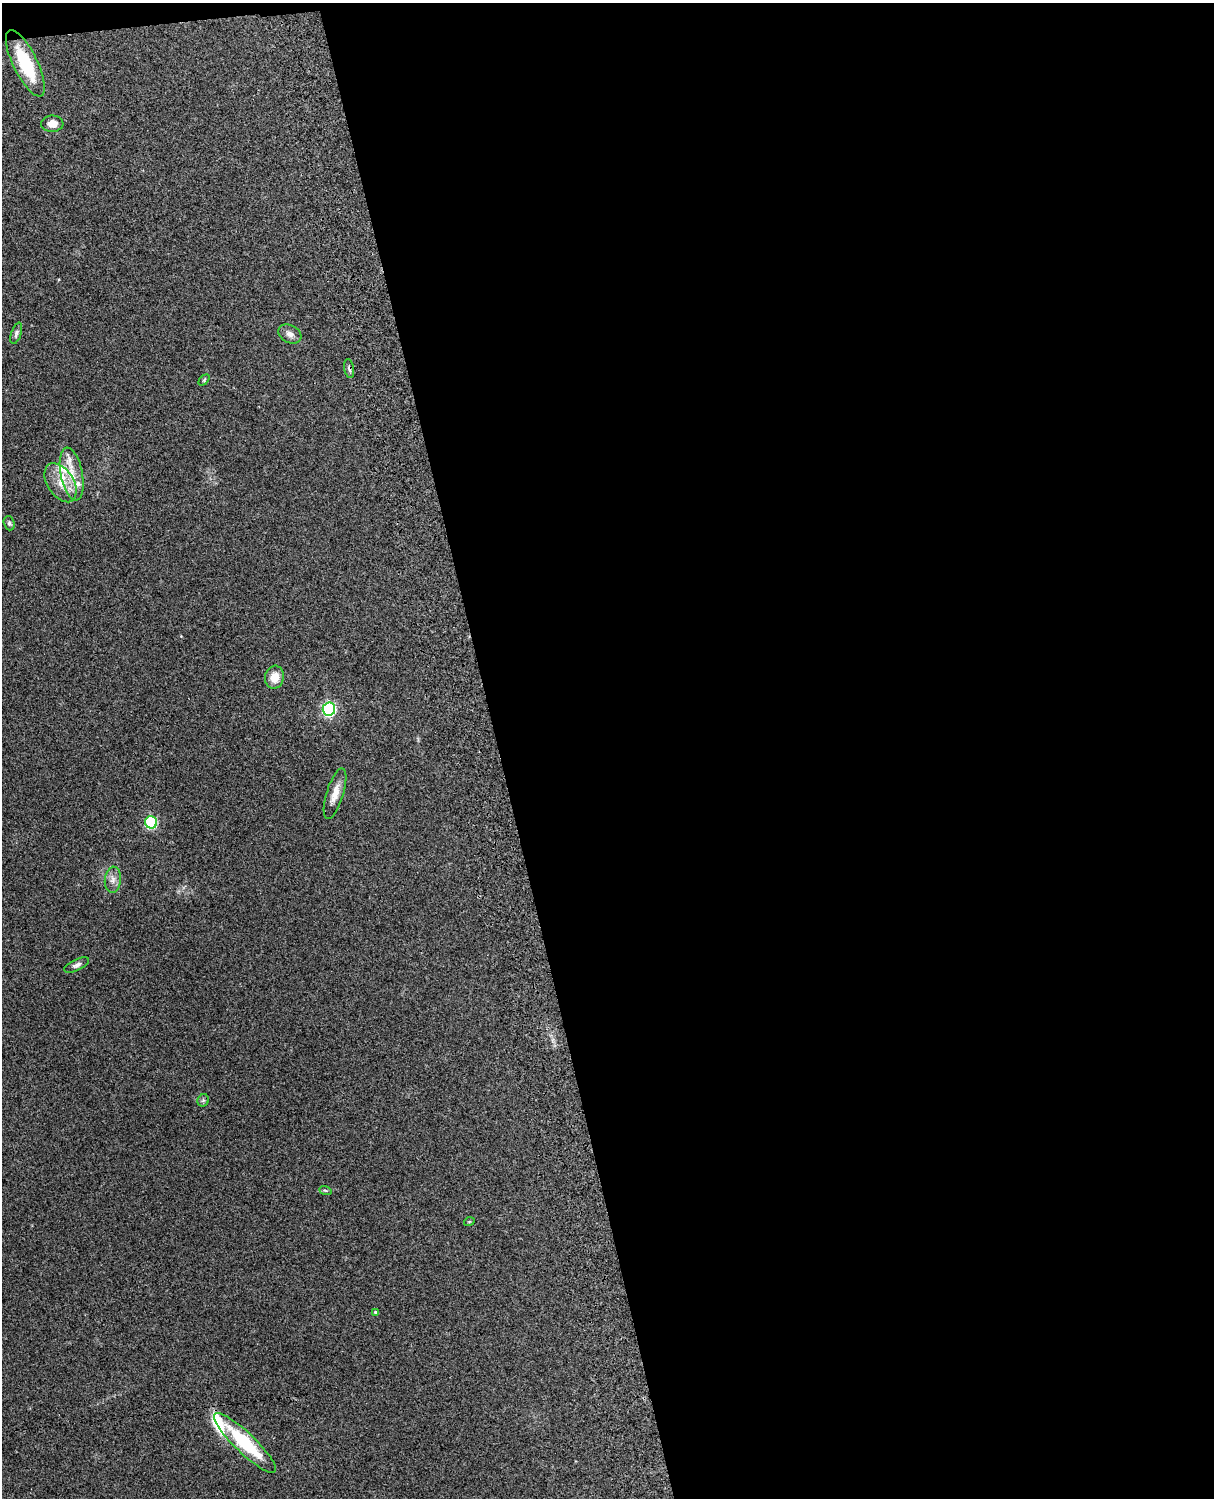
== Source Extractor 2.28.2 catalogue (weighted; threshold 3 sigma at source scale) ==
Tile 4 of 4 x 3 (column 4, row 1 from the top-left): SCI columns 3756-4967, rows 3155-4650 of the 5088 x 4927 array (HDU 1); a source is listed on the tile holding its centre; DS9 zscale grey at full resolution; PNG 1216 x 1500 px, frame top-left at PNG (2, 3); each listed source drawn as its Kron ellipse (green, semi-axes under 4 px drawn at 4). Shown black and unused: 59% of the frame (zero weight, under 3 of 4 exposures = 6% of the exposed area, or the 3 px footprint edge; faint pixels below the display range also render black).
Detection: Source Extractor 2.28.2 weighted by HDU 2 'WHT'; one run over the whole footprint, this tile lists its part. Background 0.265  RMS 0.0089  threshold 0.0403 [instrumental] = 3 sigma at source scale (4.5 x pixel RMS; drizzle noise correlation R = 1.50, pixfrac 1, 0.05/0.05 arcsec/px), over >= 5 px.
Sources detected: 24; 4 inside a brighter listed object's ellipse — not listed separately; the other 20 listed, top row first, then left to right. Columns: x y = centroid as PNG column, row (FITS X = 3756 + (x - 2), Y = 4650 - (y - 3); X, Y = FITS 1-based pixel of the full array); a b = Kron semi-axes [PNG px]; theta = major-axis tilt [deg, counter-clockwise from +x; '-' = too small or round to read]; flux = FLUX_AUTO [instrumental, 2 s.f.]
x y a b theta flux
25 63 36 12 -64 43
52 124 11 8 2 7.9
16 333 11 5 72 2.3
290 334 12 8 -28 4.7
349 369 9 5 -81 2.2
204 380 6 4 46 0.99
72 474 27 11 -79 18
60 483 21 13 -57 15
9 523 7 5 -71 1.8
274 677 11 9 80 11
329 709 6 6 - 150
335 794 26 8 73 9.7
151 822 6 6 - 77
113 880 13 8 85 5.4
77 965 13 5 25 3.2
203 1100 6 5 - 1.7
325 1190 6 3 -19 1.3
469 1222 5 3 - 0.73
375 1312 4 3 - 0.9
245 1443 42 10 -44 56
Overlapping masked pixels (flux is a lower limit): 1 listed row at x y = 349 369